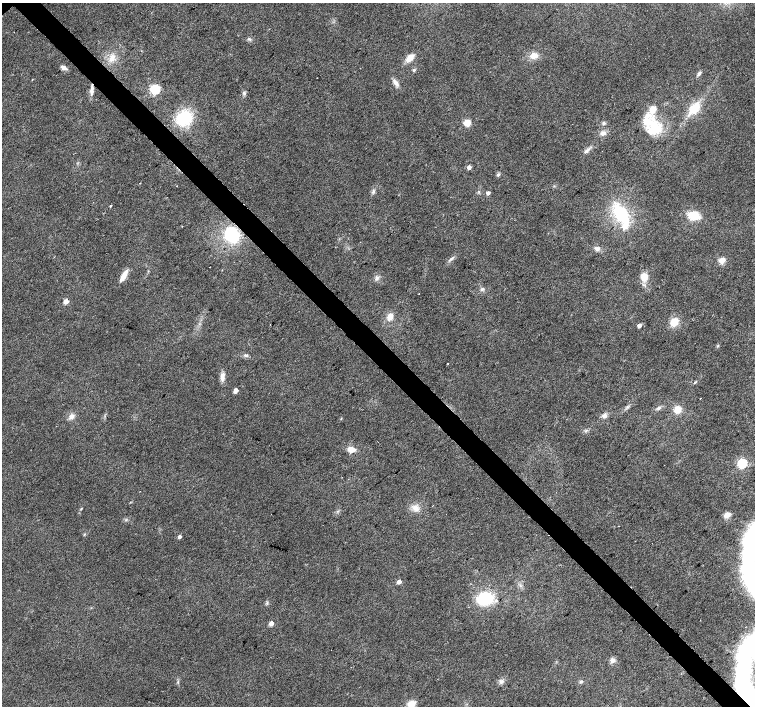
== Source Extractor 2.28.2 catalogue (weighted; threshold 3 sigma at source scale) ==
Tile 6 of 4 x 4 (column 2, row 2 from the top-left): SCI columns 1511-3015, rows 3037-4444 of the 6026 x 6005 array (HDU 1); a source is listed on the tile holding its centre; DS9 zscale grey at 2 x 2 block average (1 PNG px = mean of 2 x 2 image px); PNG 757 x 708 px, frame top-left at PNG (2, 3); no overlay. Shown black and unused: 4% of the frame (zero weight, under 2 of 3 exposures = <1% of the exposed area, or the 3 px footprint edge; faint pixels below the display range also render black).
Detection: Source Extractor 2.28.2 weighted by HDU 2 'WHT'; one run over the whole footprint, this tile lists its part. Background 0.0208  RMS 0.0065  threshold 0.0292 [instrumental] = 3 sigma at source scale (4.5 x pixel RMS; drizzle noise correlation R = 1.50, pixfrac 1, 0.0396/0.0396 arcsec/px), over >= 5 px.
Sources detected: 76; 2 inside a brighter object's white glare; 1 cosmic-ray / hot-pixel residue — not listed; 4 inside a brighter listed object's ellipse — not listed separately; the other 69 listed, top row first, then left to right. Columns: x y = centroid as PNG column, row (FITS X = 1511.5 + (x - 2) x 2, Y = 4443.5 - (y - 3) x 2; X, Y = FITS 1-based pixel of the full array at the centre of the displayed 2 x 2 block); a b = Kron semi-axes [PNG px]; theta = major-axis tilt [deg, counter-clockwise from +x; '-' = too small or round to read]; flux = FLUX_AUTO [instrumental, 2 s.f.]
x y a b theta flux
249 39 5 3 - 2.6
533 55 9 7 13 14
112 58 9 7 53 11
410 58 9 5 48 16
63 68 8 4 -30 6.6
414 70 5 3 - 2.2
699 73 8 4 65 3.6
32 80 3 2 - 0.67
395 82 10 5 -51 7.6
155 89 4 3 - 180
91 91 11 4 82 7.1
244 93 5 4 - 3.1
694 108 20 10 51 32
653 109 3 3 - 42
184 118 15 12 38 72
467 123 6 5 - 16
604 123 5 4 - 3.2
655 128 23 17 -27 53
603 133 8 6 12 7
586 151 6 4 38 4.4
469 167 3 2 - 13
498 175 5 4 - 2.7
140 183 2 2 - 2
177 186 2 2 - 0.61
373 191 6 4 77 3.4
488 193 3 2 - 7.6
110 206 2 2 - 2.6
621 214 22 13 -54 82
694 216 11 8 -11 33
232 235 14 11 -59 95
597 249 7 5 -18 5.1
722 260 3 3 - 48
210 267 2 2 - 1.4
124 276 12 4 60 19
644 277 8 7 - 17
377 278 6 4 61 4.3
482 289 5 3 - 2.8
419 293 2 2 - 0.63
66 301 3 3 - 28
390 317 7 5 59 13
674 322 8 7 - 23
639 326 3 2 - 13
717 346 3 2 - 1.4
246 356 6 4 -13 3.1
222 377 10 5 86 8.9
695 382 4 3 - 1.8
236 390 3 3 - 17
700 398 2 2 - 1.5
659 408 6 4 29 3.8
677 409 6 6 - 18
71 416 8 6 60 6.7
604 416 7 5 22 5.6
351 449 7 5 -12 16
742 463 4 3 - 180
415 508 10 7 -41 11
81 509 4 2 - 1.3
727 515 5 4 - 13
84 535 4 2 - 1.4
754 535 44 19 66 220
179 537 3 2 - 6.5
399 582 3 2 - 13
485 599 13 10 13 82
271 623 3 3 - 15
331 650 2 2 - 1.1
613 660 7 6 - 6.3
178 681 4 2 - 1.7
501 682 6 5 - 4.9
751 693 81 20 -62 220
411 704 10 8 8 12
Overlapping masked pixels (flux is a lower limit): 2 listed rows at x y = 232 235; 751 693
Isophote crosses this tile's border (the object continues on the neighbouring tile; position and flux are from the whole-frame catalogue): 3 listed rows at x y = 754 535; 751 693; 411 704
Diffuse or blended objects may show on this block-average render without a row.